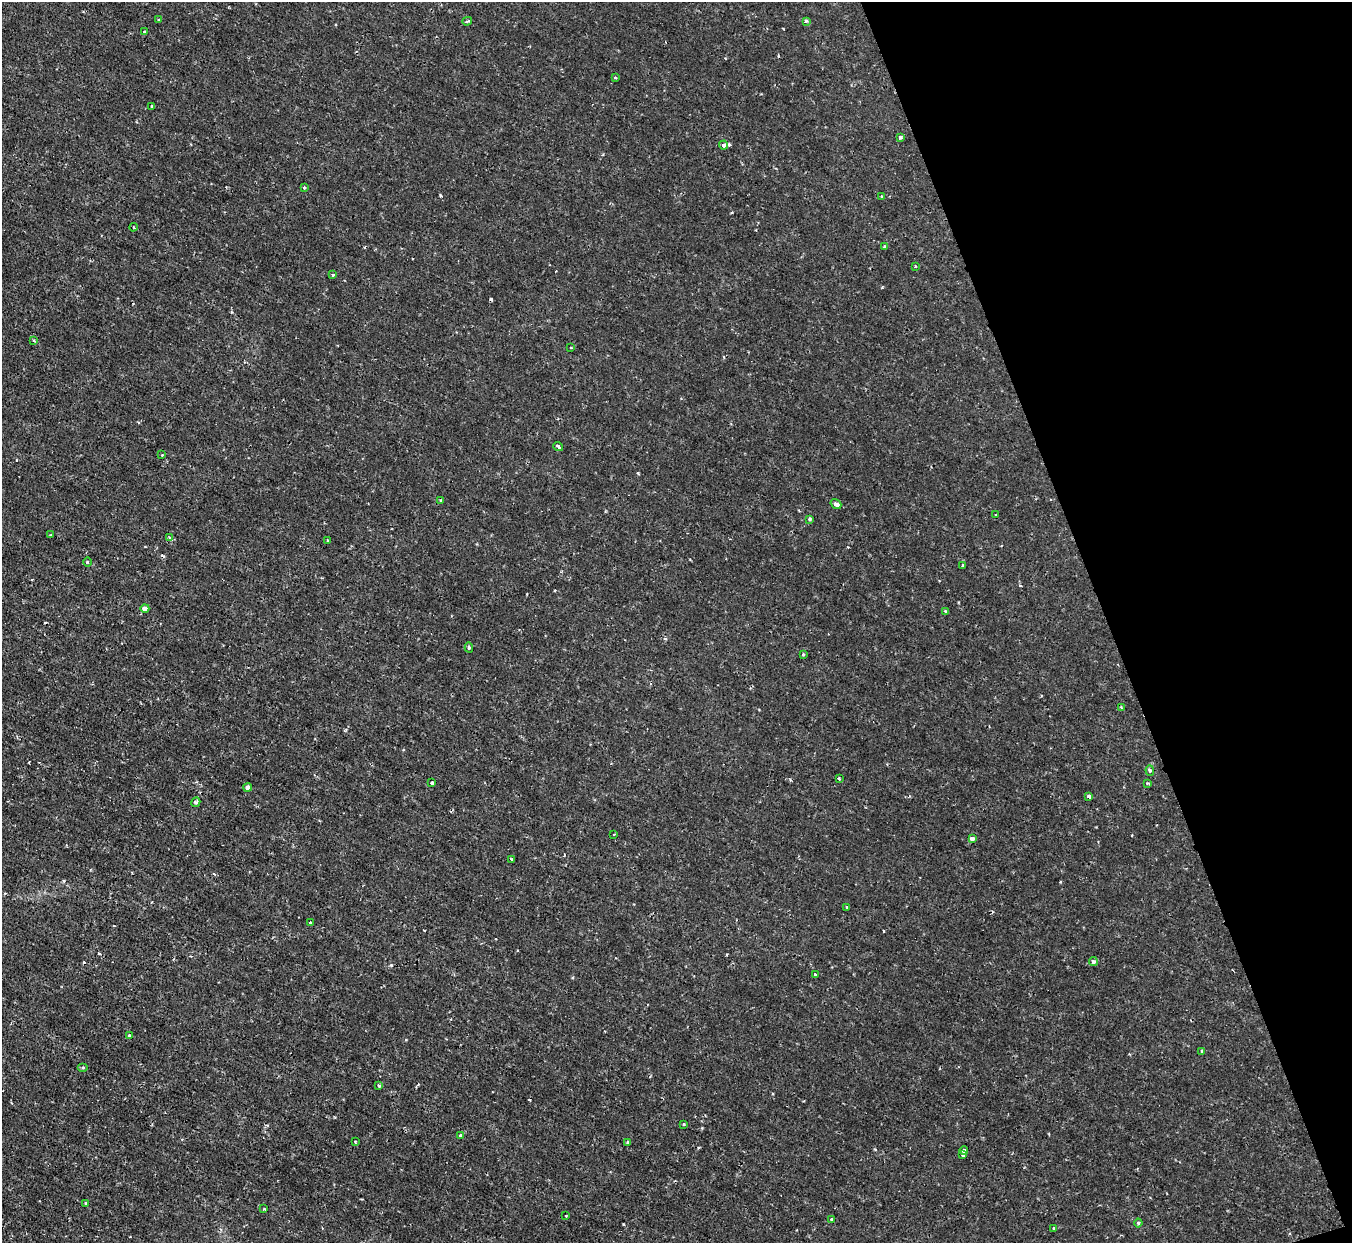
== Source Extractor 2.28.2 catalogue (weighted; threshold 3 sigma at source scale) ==
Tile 12 of 4 x 4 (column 4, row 3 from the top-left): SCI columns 4049-5398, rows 1390-2630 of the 5398 x 5387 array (HDU 1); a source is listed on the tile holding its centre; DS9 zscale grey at full resolution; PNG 1354 x 1245 px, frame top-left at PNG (2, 2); each listed source drawn as its Kron ellipse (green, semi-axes under 4 px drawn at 4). Shown black and unused: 18% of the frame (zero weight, under 2 of 3 exposures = <1% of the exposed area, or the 3 px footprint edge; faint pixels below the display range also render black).
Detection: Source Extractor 2.28.2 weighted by HDU 2 'WHT'; one run over the whole footprint, this tile lists its part. Background 0.0019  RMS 0.0015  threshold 0.00653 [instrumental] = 3 sigma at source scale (4.5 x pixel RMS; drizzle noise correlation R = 1.50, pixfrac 1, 0.05/0.05 arcsec/px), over >= 5 px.
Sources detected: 68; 6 cosmic-ray / hot-pixel residue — neither listed nor drawn; the other 62 listed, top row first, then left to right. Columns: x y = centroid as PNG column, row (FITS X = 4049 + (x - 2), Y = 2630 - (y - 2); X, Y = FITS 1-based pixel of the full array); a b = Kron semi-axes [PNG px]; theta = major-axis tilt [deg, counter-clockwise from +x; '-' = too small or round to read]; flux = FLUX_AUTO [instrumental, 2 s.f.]
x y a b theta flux
159 20 4 3 - 0.15
467 21 5 3 - 0.18
806 21 4 3 - 0.17
145 32 3 2 - 0.15
615 78 3 2 - 0.16
152 106 3 3 - 0.42
900 137 4 3 - 0.28
724 145 4 4 - 0.43
304 188 3 3 - 0.16
882 196 3 3 - 0.14
133 227 4 2 - 0.14
885 247 4 3 - 0.31
915 266 3 3 - 0.18
333 275 4 3 - 0.16
34 340 3 3 - 0.15
571 347 4 2 - 0.12
558 447 5 3 - 0.31
162 455 2 2 - 0.091
441 500 3 3 - 0.17
836 504 6 4 -36 0.67
996 515 3 2 - 0.15
810 519 3 3 - 0.3
51 535 3 2 - 0.11
169 537 4 3 - 0.14
328 540 3 2 - 0.16
87 562 4 3 - 0.14
963 566 3 3 - 0.17
145 608 4 4 - 0.64
945 611 4 3 - 0.12
469 648 5 4 - 0.22
803 654 4 3 - 0.18
1121 707 4 2 - 0.11
1150 771 5 4 - 0.23
839 779 3 2 - 0.2
432 783 3 3 - 0.26
1147 783 4 3 - 0.14
248 787 4 4 - 0.64
1089 796 4 3 - 0.35
196 802 5 4 - 0.25
614 834 2 2 - 0.14
972 839 4 3 - 0.66
512 859 3 2 - 0.15
847 907 3 2 - 0.14
310 923 3 3 - 0.35
1093 962 4 4 - 0.4
815 974 4 3 - 0.15
129 1035 4 3 - 0.12
1202 1051 4 3 - 0.14
83 1067 5 3 - 0.15
379 1085 4 3 - 0.25
684 1124 3 2 - 0.13
461 1136 4 3 - 0.27
355 1141 3 2 - 0.14
628 1142 3 3 - 0.22
964 1150 4 4 - 0.51
962 1154 3 3 - 0.23
86 1203 3 3 - 0.25
264 1209 3 3 - 0.15
566 1216 3 2 - 0.14
831 1219 3 2 - 0.21
1138 1223 4 4 - 0.19
1054 1228 3 3 - 0.42